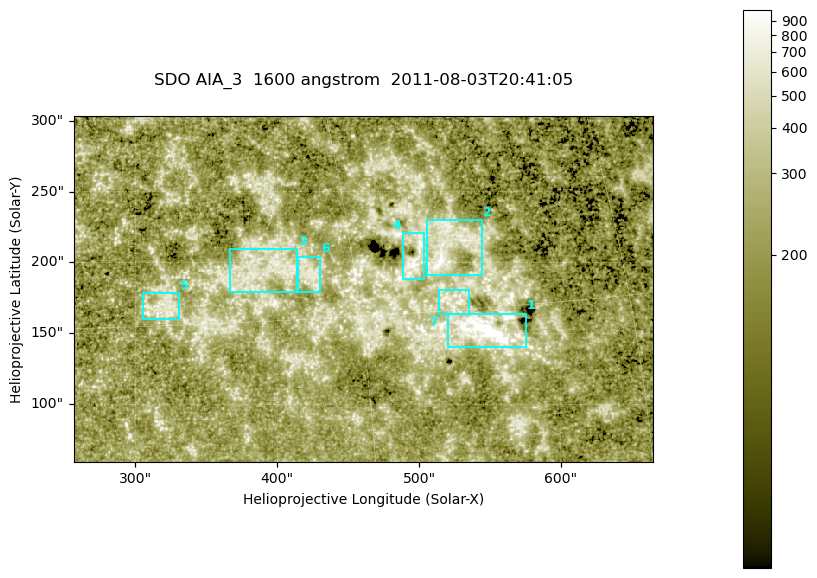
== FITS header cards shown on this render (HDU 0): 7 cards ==
TELESCOP= 'SDO     '           /
INSTRUME= 'AIA_3   '           /
WAVELNTH=                 1600 /
WAVEUNIT= 'angstrom'           /
DATE-OBS= '2011-08-03T20:41:05.120' /
CTYPE1  = 'HPLN-TAN'           /
CTYPE2  = 'HPLT-TAN'           /

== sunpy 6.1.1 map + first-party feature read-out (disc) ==
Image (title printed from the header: SDO AIA_3  1600 angstrom  2011-08-03T20:41:05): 670 x 401 px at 0.609 arcsec/px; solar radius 946 arcsec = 1552 px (partial field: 3.5% of the solar disc is inside the frame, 100% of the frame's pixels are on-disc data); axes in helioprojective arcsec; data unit not stated in the header (colour bar unlabelled)
Pointing: header CRPIX1/2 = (2047.81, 2050.03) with CRVAL1/2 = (0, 0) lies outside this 670 x 401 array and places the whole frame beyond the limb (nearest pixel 1.38 R_sun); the SolarSoft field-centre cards XCEN/YCEN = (460.6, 181.4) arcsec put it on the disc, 1993 arcsec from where CRPIX/CRVAL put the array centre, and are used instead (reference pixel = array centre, CRVAL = XCEN/YCEN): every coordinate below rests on XCEN/YCEN
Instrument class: DISC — disc imager (sunpy class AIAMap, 1600 A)
Bright regions (active regions / flare kernels): reference = the on-disc median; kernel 5 px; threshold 5 sigma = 335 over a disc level ~216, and >= 1.15x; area >= 268 px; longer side >= 5 px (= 3 arcsec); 7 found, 7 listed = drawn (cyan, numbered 1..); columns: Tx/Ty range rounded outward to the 2 arcsec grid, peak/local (2 s.f.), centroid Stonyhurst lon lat
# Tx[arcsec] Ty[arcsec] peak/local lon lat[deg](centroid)
1 520..576 140..164 17 +36 +14
2 504..544 190..230 5.5 +35 +18
3 366..414 178..210 3.5 +26 +17
4 488..504 188..222 5.4 +33 +17
5 304..332 160..180 3.6 +20 +16
6 414..430 178..204 3.2 +28 +17
7 514..536 162..182 3.7 +35 +15